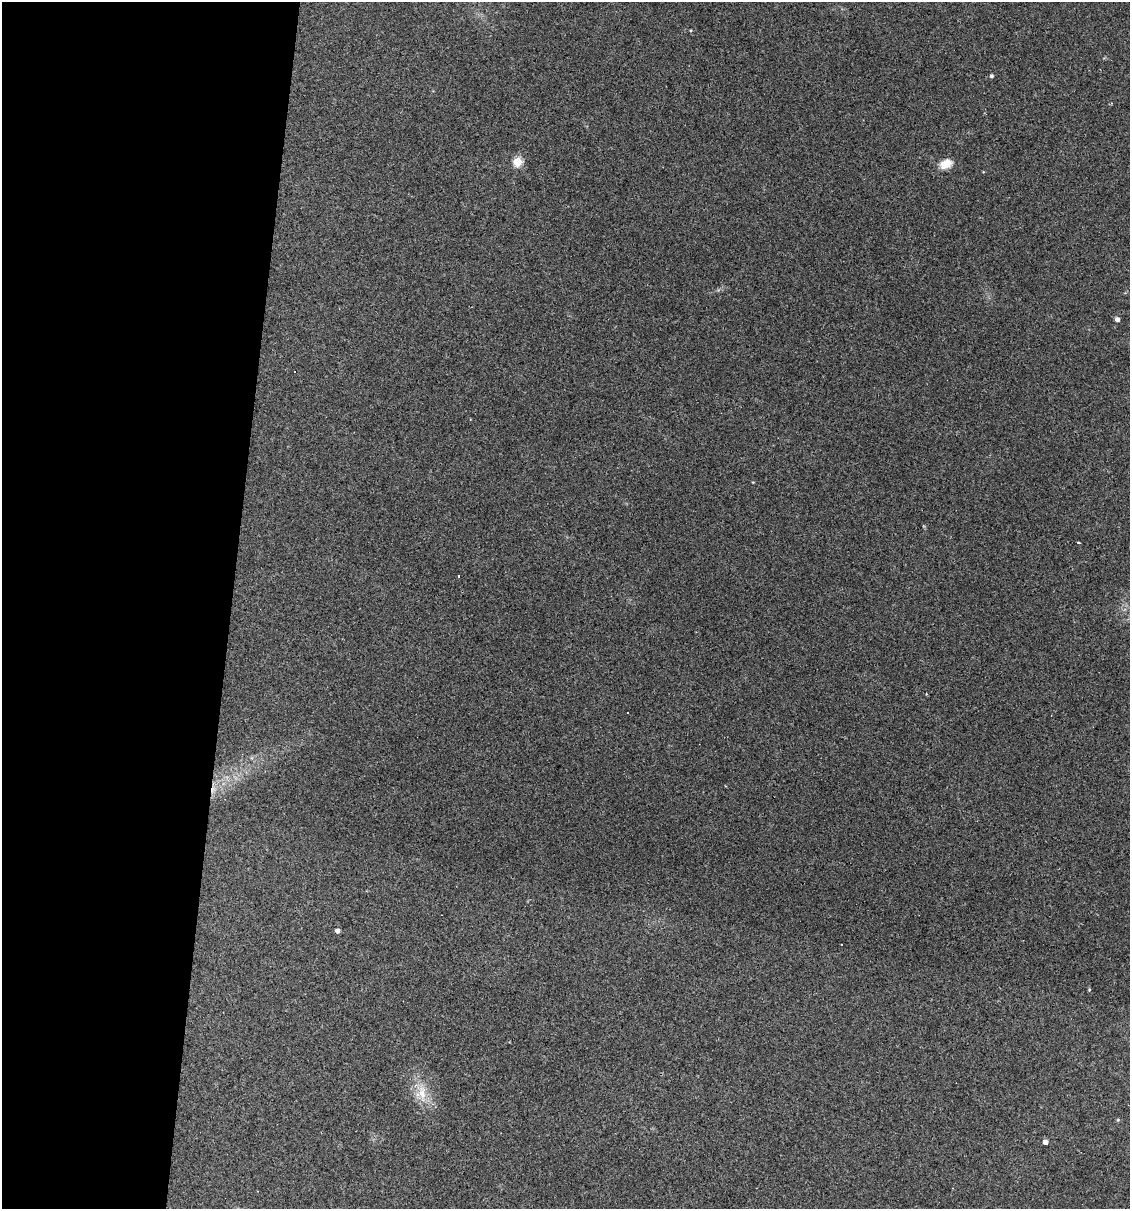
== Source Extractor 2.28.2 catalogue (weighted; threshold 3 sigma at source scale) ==
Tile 5 of 4 x 4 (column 1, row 2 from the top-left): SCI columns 231-1358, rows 2417-3623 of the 4853 x 4831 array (HDU 1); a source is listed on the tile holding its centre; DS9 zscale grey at full resolution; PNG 1132 x 1211 px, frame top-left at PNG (2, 2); no overlay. Shown black and unused: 20% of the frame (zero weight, under 3 of 4 exposures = <1% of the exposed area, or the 3 px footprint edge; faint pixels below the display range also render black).
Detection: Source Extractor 2.28.2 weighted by HDU 2 'WHT'; one run over the whole footprint, this tile lists its part. Background 0.149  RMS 0.0066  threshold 0.0296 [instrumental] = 3 sigma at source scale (4.5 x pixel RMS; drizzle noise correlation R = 1.50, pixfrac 1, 0.05/0.05 arcsec/px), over >= 5 px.
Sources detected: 13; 2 cosmic-ray / hot-pixel residue — not listed; the other 11 listed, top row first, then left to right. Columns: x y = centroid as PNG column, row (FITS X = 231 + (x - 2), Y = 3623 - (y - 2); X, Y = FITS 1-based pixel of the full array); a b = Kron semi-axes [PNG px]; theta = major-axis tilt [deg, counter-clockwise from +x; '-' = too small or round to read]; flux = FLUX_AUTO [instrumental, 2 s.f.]
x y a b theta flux
992 76 4 4 - 1.4
517 162 5 5 - 35
946 164 17 11 24 7
1117 319 4 4 - 2.6
1078 543 3 3 - 1.7
628 713 2 2 - 0.45
337 931 4 4 - 2.4
1089 990 5 4 - 0.71
422 1093 21 10 -84 11
1045 1142 4 4 - 3.4
257 1191 3 2 - 0.39